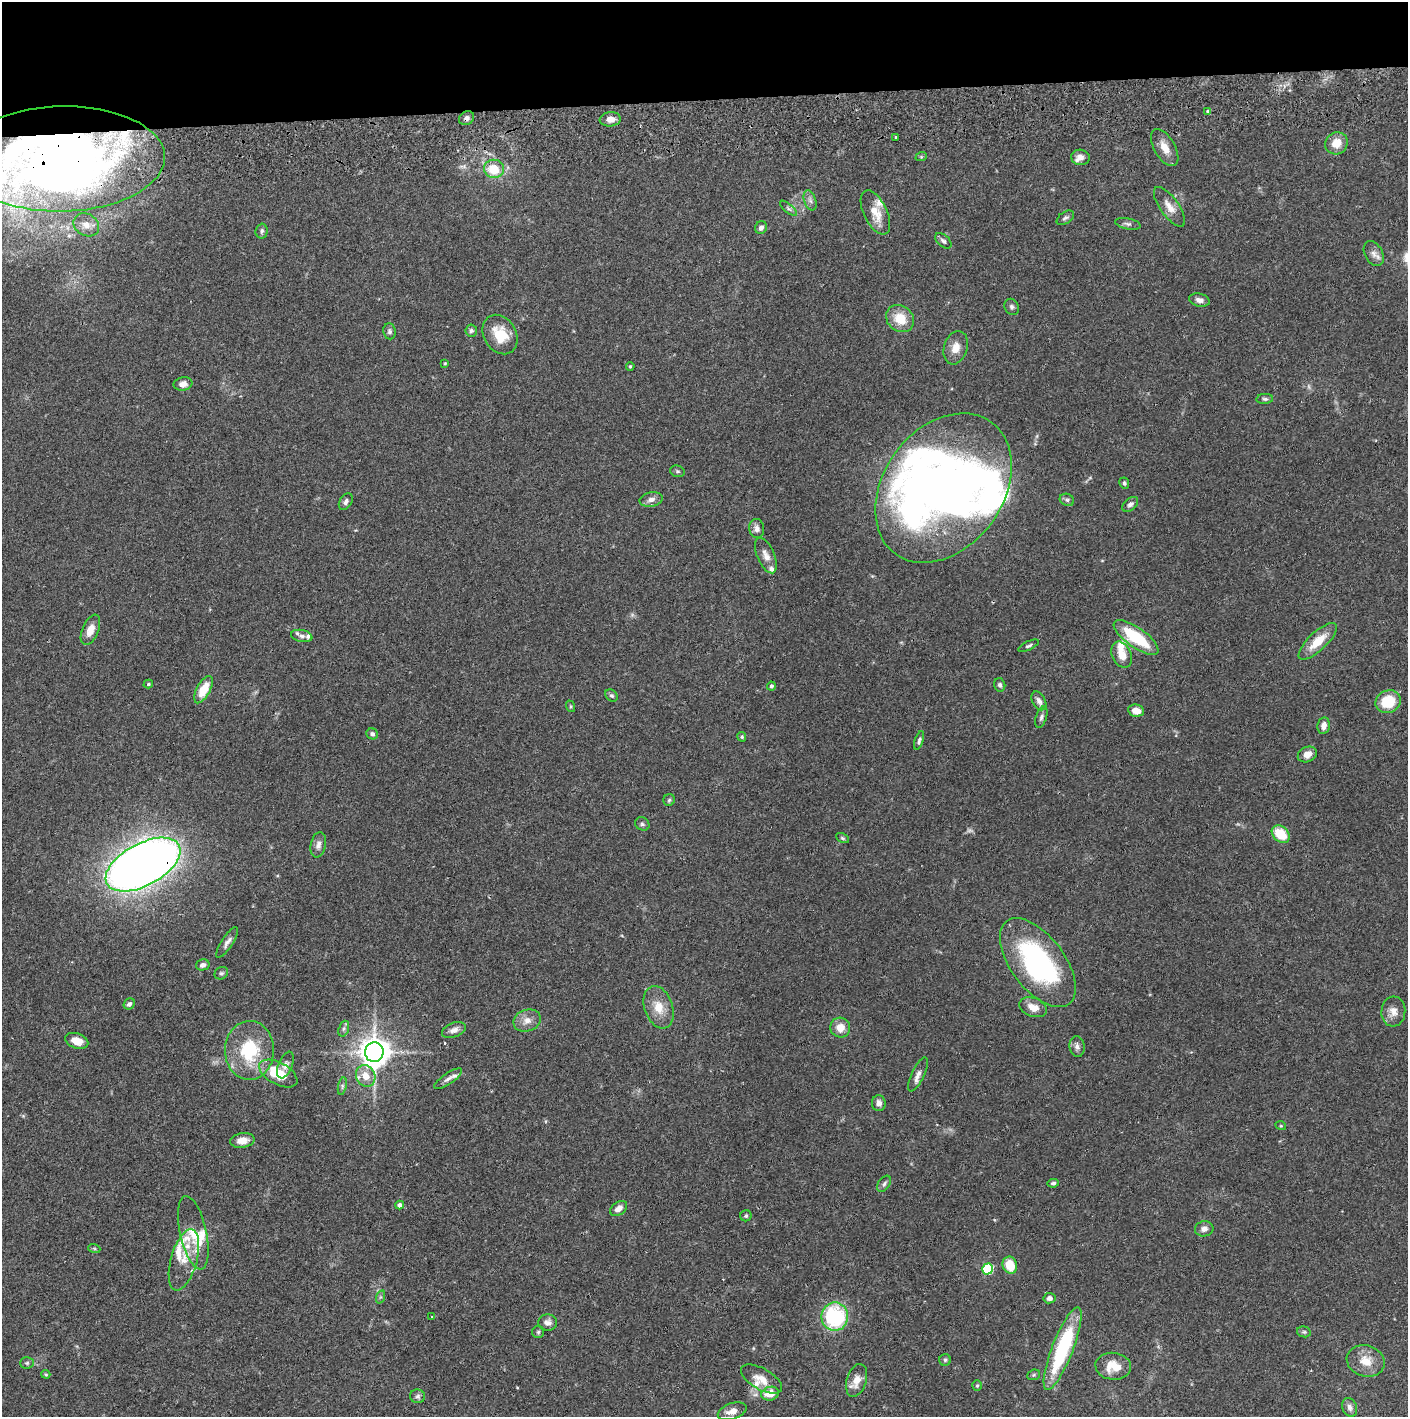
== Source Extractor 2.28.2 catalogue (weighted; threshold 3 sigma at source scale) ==
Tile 2 of 3 x 3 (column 2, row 1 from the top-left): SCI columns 1410-2815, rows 2887-4301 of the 4228 x 4359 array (HDU 1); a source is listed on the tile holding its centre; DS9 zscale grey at full resolution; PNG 1410 x 1419 px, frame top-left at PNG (2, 2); each listed source drawn as its Kron ellipse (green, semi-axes under 4 px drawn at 4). Shown black and unused: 7% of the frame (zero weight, under 2 of 3 exposures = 3% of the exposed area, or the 3 px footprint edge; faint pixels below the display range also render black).
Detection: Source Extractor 2.28.2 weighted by HDU 2 'WHT'; one run over the whole footprint, this tile lists its part. Background 0.0678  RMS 0.0048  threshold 0.0218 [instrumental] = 3 sigma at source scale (4.5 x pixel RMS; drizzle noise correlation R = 1.50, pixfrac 1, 0.05/0.05 arcsec/px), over >= 5 px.
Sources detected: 148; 2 too faint to see at this stretch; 6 inside a brighter object's white glare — neither listed nor drawn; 15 inside a brighter listed object's ellipse — not listed separately; the other 125 listed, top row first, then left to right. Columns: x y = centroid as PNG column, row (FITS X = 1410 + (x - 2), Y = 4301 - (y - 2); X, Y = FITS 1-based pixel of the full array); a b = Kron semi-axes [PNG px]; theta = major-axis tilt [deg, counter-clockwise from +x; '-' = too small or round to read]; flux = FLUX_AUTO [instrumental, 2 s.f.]
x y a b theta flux
1207 112 3 2 - 0.78
467 118 8 6 33 1.9
610 119 10 7 6 3.5
896 137 3 3 - 0.84
1336 143 11 11 - 6.7
1165 148 20 10 -60 5.7
921 157 6 3 18 0.57
1080 157 9 7 -13 2.9
62 159 103 52 1 430
494 169 10 9 - 12
810 200 10 6 -73 1.9
1169 207 23 9 -54 5
788 208 10 4 -40 1.3
875 212 24 11 -64 8.6
1065 218 10 5 32 1.3
1128 224 13 5 -11 1.4
86 225 13 11 -33 4.3
761 228 6 6 - 1.9
262 231 7 6 - 1.2
943 241 10 5 -41 1.4
1374 254 13 9 -62 2.7
1199 300 10 6 -13 2.3
1012 307 8 7 - 1.3
900 319 15 12 -38 10
471 330 6 6 - 1.1
389 331 8 6 -82 1.2
500 334 21 16 -58 12
956 348 17 11 73 5.4
445 363 4 3 - 0.46
630 366 4 3 - 0.58
183 384 9 6 11 2.8
1265 399 8 5 4 1.1
677 471 7 5 -15 0.9
1124 483 6 4 -65 0.99
943 488 82 59 54 300
651 499 12 7 12 2.7
1067 500 7 6 - 1
346 502 9 6 58 1.5
1130 504 9 5 41 1.5
757 529 9 7 -84 2.4
766 556 19 8 -66 3.8
90 630 16 8 67 5.4
302 636 11 6 -11 1.9
1136 637 26 10 -35 25
1318 641 25 9 43 10
1028 646 11 4 25 1.1
1122 655 14 9 -65 6.1
148 684 5 4 - 0.69
1000 685 7 5 -75 1.3
771 686 4 4 - 1.1
203 690 15 6 63 11
611 695 7 5 -41 0.96
1039 701 10 6 -60 2.3
1388 702 13 11 24 16
570 706 6 4 -72 0.61
1136 711 8 6 -9 5
1041 717 11 5 72 1.5
1324 726 8 6 80 2.9
372 734 6 5 - 1.4
742 737 5 4 - 0.68
919 741 10 4 72 1.2
1307 754 10 7 24 3.9
669 800 6 5 - 0.81
642 824 7 6 - 1.1
1281 834 10 7 -42 14
842 838 7 4 -27 0.76
318 845 13 7 78 2.8
143 865 41 21 28 600
227 942 18 5 57 2.5
1038 963 52 27 -53 89
203 965 7 5 13 1.8
221 973 7 6 - 0.96
129 1004 6 5 - 1.4
659 1007 22 14 -71 8.4
1033 1007 14 9 -20 5
1393 1011 15 12 85 4.4
527 1021 14 10 20 4.2
840 1028 10 10 - 5.6
344 1029 8 5 71 1.1
454 1030 12 7 21 2.6
77 1041 12 7 -17 5
1077 1046 10 7 -80 2.1
249 1050 29 24 88 28
374 1052 10 9 - 680
285 1065 14 7 68 2.3
278 1074 21 11 -29 17
918 1074 18 6 65 2.9
366 1076 11 9 -61 6.4
448 1079 16 5 34 2.5
342 1086 9 3 77 0.92
879 1103 8 7 - 2.4
1281 1126 5 3 - 0.51
242 1140 12 7 8 4.3
1053 1183 6 4 7 0.89
884 1184 9 5 56 1.3
400 1205 4 4 - 1.8
619 1208 9 6 37 3.3
746 1216 5 5 - 0.86
1204 1229 9 7 9 2.8
193 1233 37 13 -77 11
94 1248 6 4 -19 0.62
184 1260 31 13 74 9.2
1010 1265 9 7 -72 11
987 1269 5 5 - 36
380 1297 7 4 71 0.86
1049 1298 6 5 - 1.7
432 1317 3 3 - 3.1
835 1317 14 13 - 40
548 1322 9 8 - 2.4
538 1332 6 6 - 0.87
1304 1332 7 5 -12 0.98
1063 1349 44 10 69 45
945 1360 6 5 - 0.84
1366 1361 19 15 -19 8.2
27 1363 7 5 2 0.95
1113 1366 18 13 -5 8.7
46 1374 5 3 - 0.56
1034 1375 6 5 - 0.77
761 1379 23 10 -30 6.5
857 1380 17 10 72 5.4
977 1386 5 4 - 0.63
770 1394 9 6 17 6.9
418 1396 7 7 - 1.3
1350 1407 10 7 -71 2.1
732 1411 15 8 19 4.1
Overlapping masked pixels (flux is a lower limit): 3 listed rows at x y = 467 118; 62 159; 143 865
Isophote crosses this tile's border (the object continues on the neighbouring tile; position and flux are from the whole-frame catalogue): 1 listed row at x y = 62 159